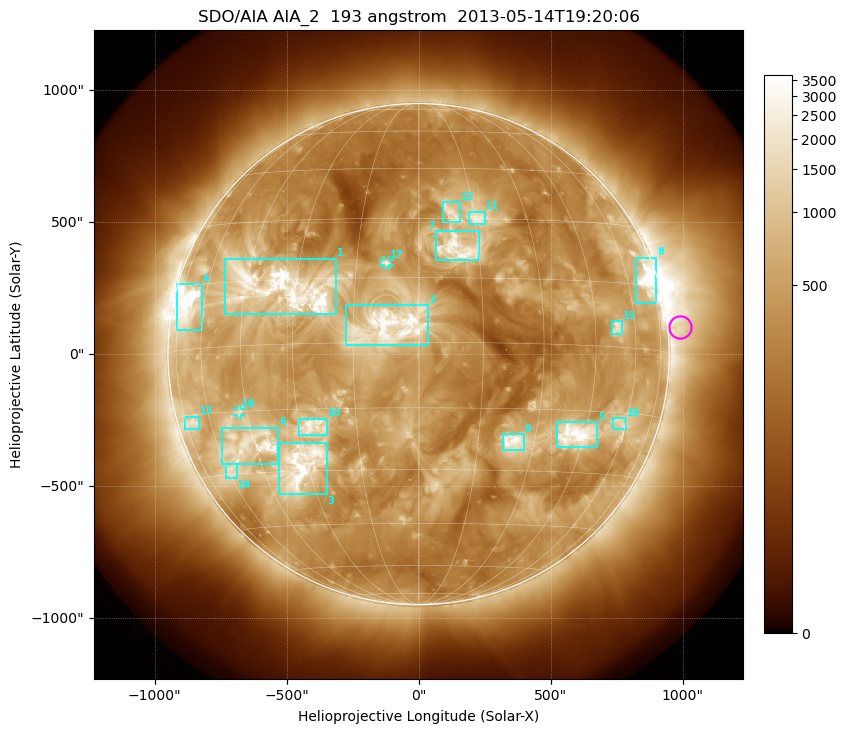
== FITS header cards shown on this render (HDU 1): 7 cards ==
TELESCOP= 'SDO/AIA'
INSTRUME= 'AIA_2'
WAVELNTH=                  193
WAVEUNIT= 'angstrom'
DATE-OBS= '2013-05-14T19:20:06.84'
CTYPE1  = 'HPLN-TAN'
CTYPE2  = 'HPLT-TAN'

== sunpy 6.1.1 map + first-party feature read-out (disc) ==
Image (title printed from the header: SDO/AIA AIA_2  193 angstrom  2013-05-14T19:20:06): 1024 x 1024 px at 2.4 arcsec/px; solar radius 950 arcsec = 396 px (full disc in frame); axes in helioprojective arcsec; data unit not stated in the header (colour bar unlabelled)
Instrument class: DISC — disc imager (sunpy class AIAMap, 193 A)
Bright regions (active regions / flare kernels): reference = the median radial profile (limb darkening/brightening removed); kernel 9 px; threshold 5 sigma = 1035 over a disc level ~376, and >= 1.15x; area >= 12 px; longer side >= 9 px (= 22 arcsec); searched inside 0.97 R_sun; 18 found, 18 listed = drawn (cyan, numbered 1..; 2 of them under ~33 arcsec drawn as corner ticks so the feature stays visible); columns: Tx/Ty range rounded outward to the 5 arcsec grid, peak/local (2 s.f.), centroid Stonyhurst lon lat
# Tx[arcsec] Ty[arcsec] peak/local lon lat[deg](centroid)
1 -735..-315 150..365 10 -34 +13
2 -275..35 30..185 7.7 -7 +4
3 -530..-345 -530..-335 12 -32 -28
4 -920..-820 90..265 18 -68 +10
5 525..680 -355..-255 12 +42 -21
6 -745..-530 -420..-275 9.5 -46 -23
7 65..230 355..465 6.8 +10 +22
8 825..900 195..365 13 +70 +16
9 320..400 -365..-300 7.1 +24 -23
10 -455..-345 -305..-245 6.6 -26 -19
11 190..255 495..540 5.8 +16 +30
12 90..160 500..575 4.5 +9 +31
13 -885..-830 -285..-235 5.3 -70 -17
14 -730..-685 -470..-415 5.1 -58 -29
15 735..770 75..125 5.9 +53 +4
16 735..790 -285..-240 4.6 +57 -17
17 -135..-110 335..355 5.2 -8 +19
18 -690..-675 -230..-205 4.6 -48 -15
Off-limb structures (1.02-1.3 R_sun): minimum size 162 px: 2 found; the strongest spans PA ~220..305 deg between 1.02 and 1.3 R_sun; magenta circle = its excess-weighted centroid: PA ~275 deg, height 1.05 R_sun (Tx ~990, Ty ~105 arcsec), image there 2.5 x the reference